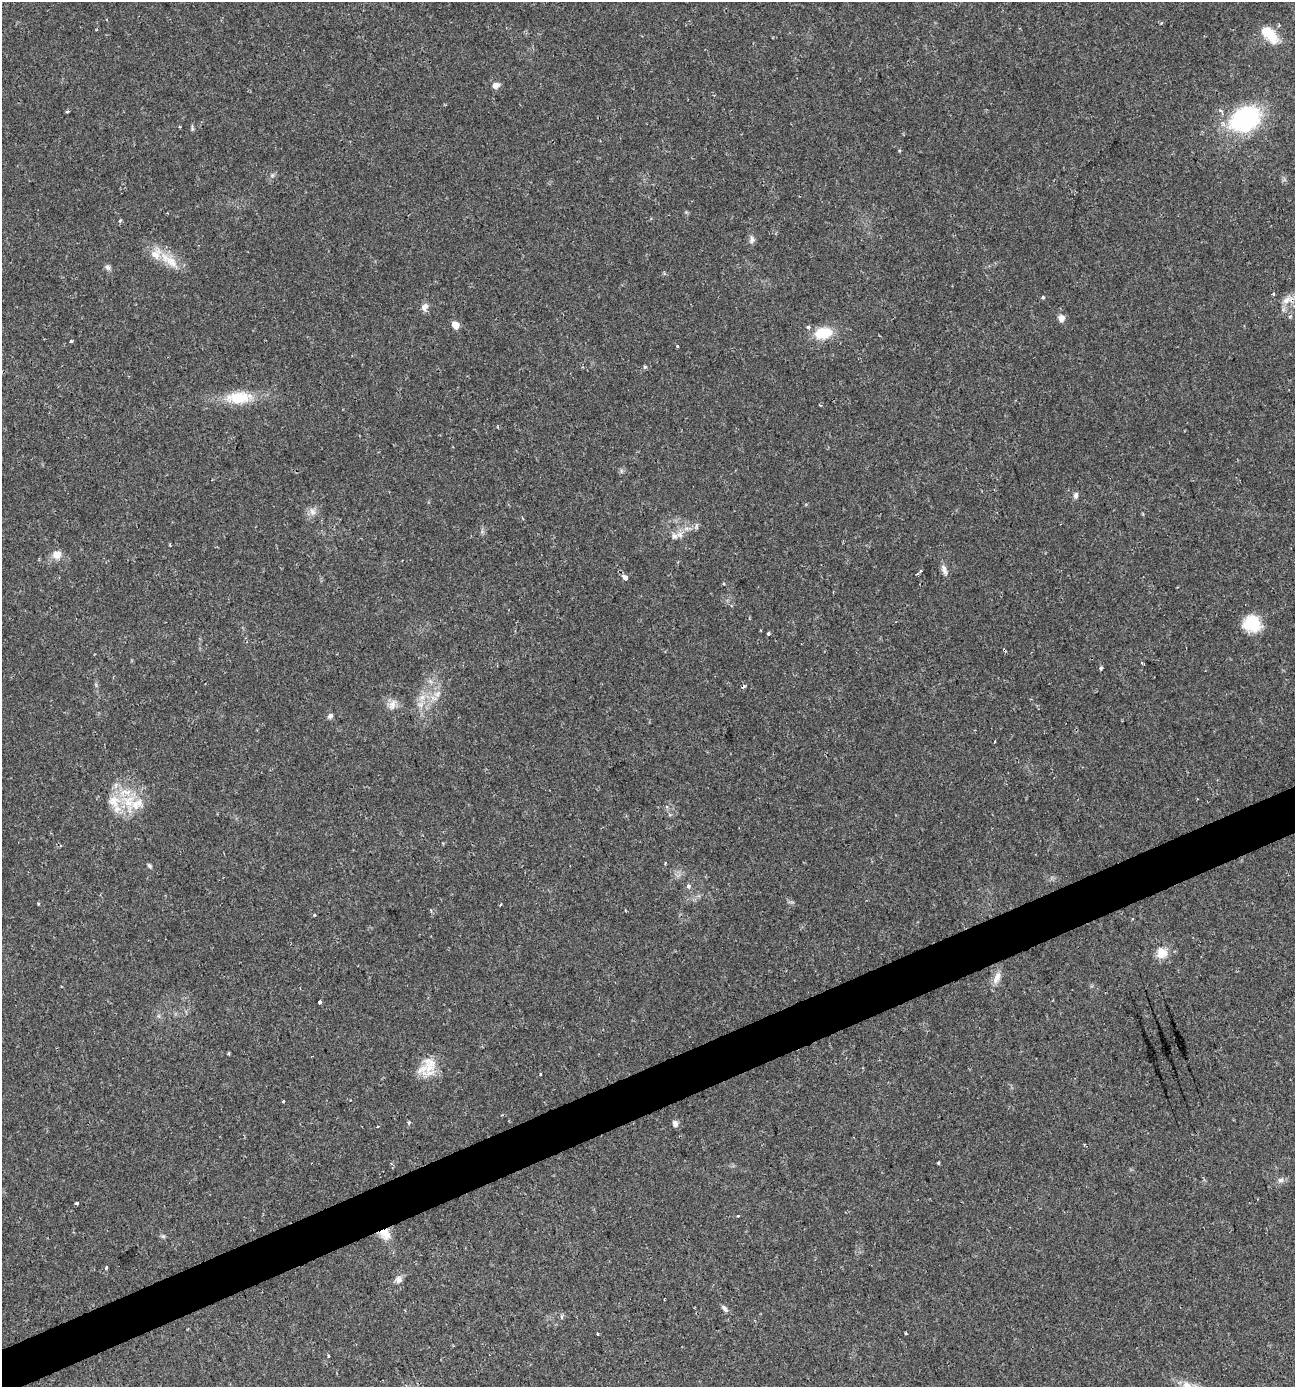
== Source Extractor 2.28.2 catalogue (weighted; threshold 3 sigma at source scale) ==
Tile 7 of 4 x 4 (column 3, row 2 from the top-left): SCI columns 2725-4017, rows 2769-4153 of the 5391 x 5539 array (HDU 1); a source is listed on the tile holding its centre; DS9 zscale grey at full resolution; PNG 1297 x 1389 px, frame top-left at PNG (2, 2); no overlay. Shown black and unused: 3% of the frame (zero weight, under 2 of 3 exposures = <1% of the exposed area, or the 3 px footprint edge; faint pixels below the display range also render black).
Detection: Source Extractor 2.28.2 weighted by HDU 2 'WHT'; one run over the whole footprint, this tile lists its part. Background 0.0335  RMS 0.0032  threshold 0.0146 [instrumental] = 3 sigma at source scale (4.5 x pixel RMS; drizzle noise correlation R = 1.50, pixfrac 1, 0.0396/0.0396 arcsec/px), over >= 5 px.
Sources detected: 78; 3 cosmic-ray / hot-pixel residue — not listed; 2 inside a brighter listed object's ellipse — not listed separately; the other 73 listed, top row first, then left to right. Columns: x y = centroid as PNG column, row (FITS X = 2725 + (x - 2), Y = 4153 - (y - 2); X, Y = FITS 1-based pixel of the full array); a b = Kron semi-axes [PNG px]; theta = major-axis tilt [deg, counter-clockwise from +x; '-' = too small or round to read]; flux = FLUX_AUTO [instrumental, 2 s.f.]
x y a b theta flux
1268 33 20 10 -47 10
496 85 9 7 26 1.7
67 111 4 3 - 0.53
1245 119 21 15 30 56
192 128 8 4 89 0.52
120 221 4 3 - 0.51
752 240 10 7 84 1.2
172 262 30 12 -40 6.5
108 267 8 7 - 0.98
1273 294 4 4 - 0.48
1043 297 4 4 - 0.41
1287 300 12 8 40 2.6
424 307 10 8 59 1.7
1061 318 8 8 - 1.9
455 325 5 5 - 4.6
808 327 5 4 - 0.86
823 333 19 12 11 9.6
71 341 3 3 - 0.69
677 346 3 3 - 0.33
645 367 4 4 - 0.6
238 397 35 16 3 11
1076 495 9 6 84 0.98
312 512 11 8 -66 1.8
687 528 6 5 - 0.95
674 536 9 8 - 1.7
170 545 5 3 - 0.27
57 555 12 10 15 2.9
921 570 3 3 - 0.43
944 570 16 6 -70 1.7
918 574 3 2 - 0.61
625 577 5 3 - 4.4
1252 624 20 18 -16 9.4
768 634 4 3 - 0.69
1142 663 4 3 - 0.36
1101 668 4 3 - 1.7
430 681 7 4 -71 0.71
437 694 10 7 33 2
422 697 10 6 18 2
392 705 14 9 67 2.3
421 705 9 6 -19 1.5
330 716 7 6 - 1
994 741 3 2 - 0.44
114 801 20 16 -69 7.4
135 805 15 13 51 5.8
149 866 7 4 -45 0.57
688 886 4 3 - 2
38 903 5 3 - 0.29
315 915 4 3 - 0.34
1133 919 3 3 - 0.29
1162 953 15 14 - 4
997 978 18 8 66 2.6
319 1002 3 3 - 13
229 1053 3 3 - 0.67
429 1065 26 19 85 7.6
540 1074 3 3 - 0.38
283 1101 3 3 - 0.92
409 1122 3 3 - 0.51
675 1124 6 5 - 1.5
378 1127 3 3 - 1
391 1163 4 3 - 0.46
938 1163 4 3 - 0.34
1281 1180 8 6 1 1.1
77 1203 3 3 - 2.5
738 1216 3 3 - 0.94
385 1234 15 12 -55 4
163 1236 7 4 -1 0.54
106 1268 4 3 - 0.41
399 1279 10 9 - 1.6
725 1309 10 5 -49 1
562 1317 6 4 -89 0.53
598 1334 3 3 - 1
906 1334 3 3 - 0.37
328 1356 3 3 - 0.61
Overlapping masked pixels (flux is a lower limit): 1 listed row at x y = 385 1234